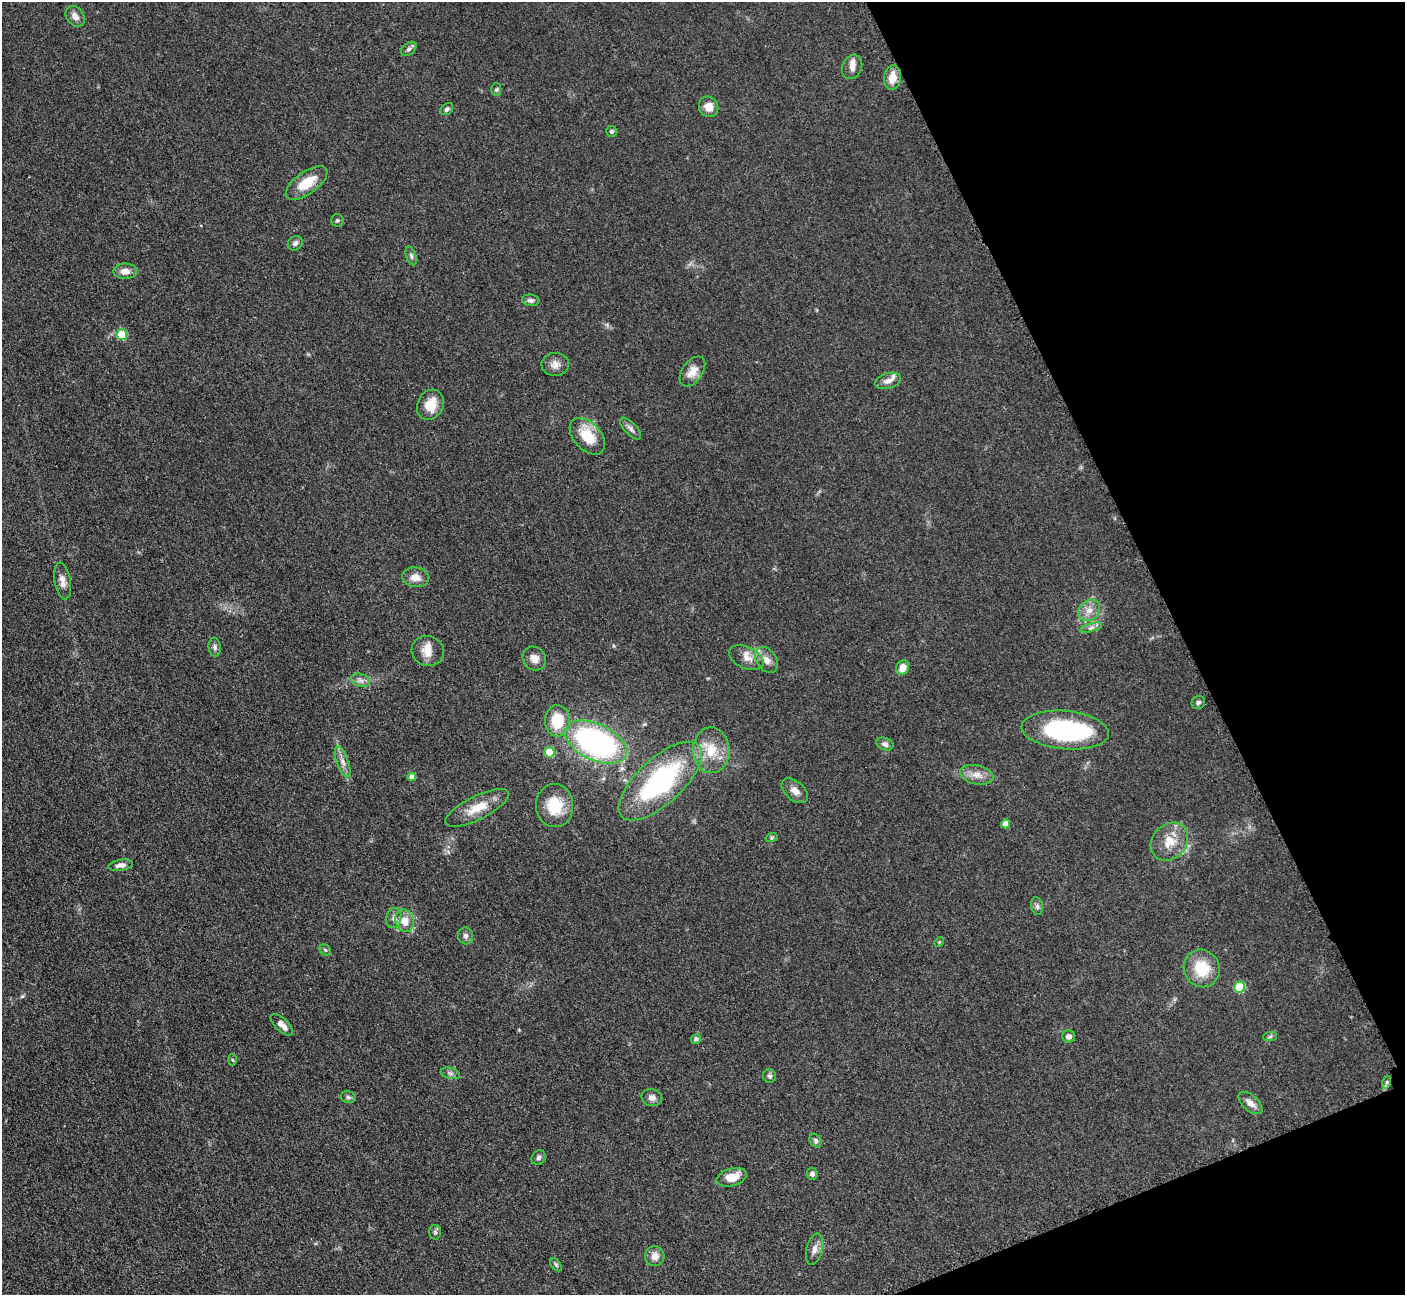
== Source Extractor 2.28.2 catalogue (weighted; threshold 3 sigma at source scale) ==
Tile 12 of 4 x 4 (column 4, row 3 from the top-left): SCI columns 4230-5632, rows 1592-2884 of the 5698 x 5663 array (HDU 1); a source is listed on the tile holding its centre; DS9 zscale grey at full resolution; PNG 1407 x 1297 px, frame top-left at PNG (2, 2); each listed source drawn as its Kron ellipse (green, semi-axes under 4 px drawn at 4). Shown black and unused: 19% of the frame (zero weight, under 3 of 5 exposures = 4% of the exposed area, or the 3 px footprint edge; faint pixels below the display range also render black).
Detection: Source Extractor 2.28.2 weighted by HDU 2 'WHT'; one run over the whole footprint, this tile lists its part. Background 0.0525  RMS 0.0056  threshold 0.0251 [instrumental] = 3 sigma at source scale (4.5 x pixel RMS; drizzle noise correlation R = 1.50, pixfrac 1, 0.05/0.05 arcsec/px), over >= 5 px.
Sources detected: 80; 3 inside a brighter listed object's ellipse — not listed separately; the other 77 listed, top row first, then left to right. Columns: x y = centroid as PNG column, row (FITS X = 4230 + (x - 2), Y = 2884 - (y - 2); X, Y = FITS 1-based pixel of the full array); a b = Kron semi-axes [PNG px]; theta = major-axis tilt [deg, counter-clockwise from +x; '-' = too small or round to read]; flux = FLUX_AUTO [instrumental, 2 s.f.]
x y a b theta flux
75 16 11 8 -52 3.3
409 49 9 5 40 1.4
852 67 12 10 67 3.2
892 78 12 8 82 7
496 90 6 5 - 0.87
709 107 10 9 - 5.7
447 109 7 5 41 1.3
612 131 5 5 - 0.97
307 183 24 11 35 13
337 220 6 6 - 1.3
295 243 8 6 44 1.5
411 256 9 5 -72 1.3
125 271 11 7 1 4.2
531 300 9 5 -5 1.7
122 335 5 5 - 20
555 364 14 11 -1 4
692 372 17 10 54 5.7
888 381 13 7 17 3.4
430 405 16 13 63 10
631 429 14 6 -46 2.1
587 436 21 13 -48 15
415 577 13 10 -8 5.3
63 581 19 8 -81 3.9
1089 610 12 9 41 4.7
1091 628 11 3 15 1.5
215 647 9 6 -84 1.6
428 651 16 15 - 7
534 658 12 11 - 4.4
746 658 18 11 -24 5.3
766 660 14 10 -55 4.6
903 668 7 6 - 5.4
360 680 10 6 -19 2.3
1198 702 7 6 - 1.2
557 721 16 12 88 18
1065 730 44 19 -5 70
596 742 33 18 -25 130
885 744 9 6 -22 1.9
711 750 23 18 -88 14
549 752 5 5 - 13
343 762 16 6 -69 3.3
977 775 17 9 -12 5.3
412 777 4 4 - 2.3
660 781 52 22 43 85
795 791 15 9 -41 4
555 806 21 18 -86 16
477 808 35 11 26 12
1006 824 4 4 - 4.4
772 837 6 4 19 0.73
1169 842 20 17 47 11
121 865 12 5 10 2.8
1037 906 9 6 -82 1.5
394 918 10 7 74 2.4
404 921 11 9 -74 6.8
466 936 8 7 - 1.7
939 942 5 4 - 0.52
325 950 6 5 - 0.85
1202 968 19 18 - 18
1240 987 5 5 - 23
282 1025 14 6 -43 4
1069 1036 6 6 - 2.7
1270 1037 7 4 2 0.97
696 1039 5 4 - 1.3
233 1060 5 3 - 0.61
450 1073 10 5 -13 1.6
770 1076 7 6 - 1.3
1387 1082 7 4 72 1.1
348 1097 8 5 -16 1.2
652 1098 10 8 -13 2.8
1250 1103 14 7 -41 3.8
816 1141 7 5 -58 1.3
539 1158 7 6 - 1.4
812 1174 6 5 - 1.6
732 1177 15 8 16 9.2
435 1232 7 6 - 1.1
814 1249 16 8 76 3.7
655 1256 10 9 - 4
556 1265 7 5 -54 0.97